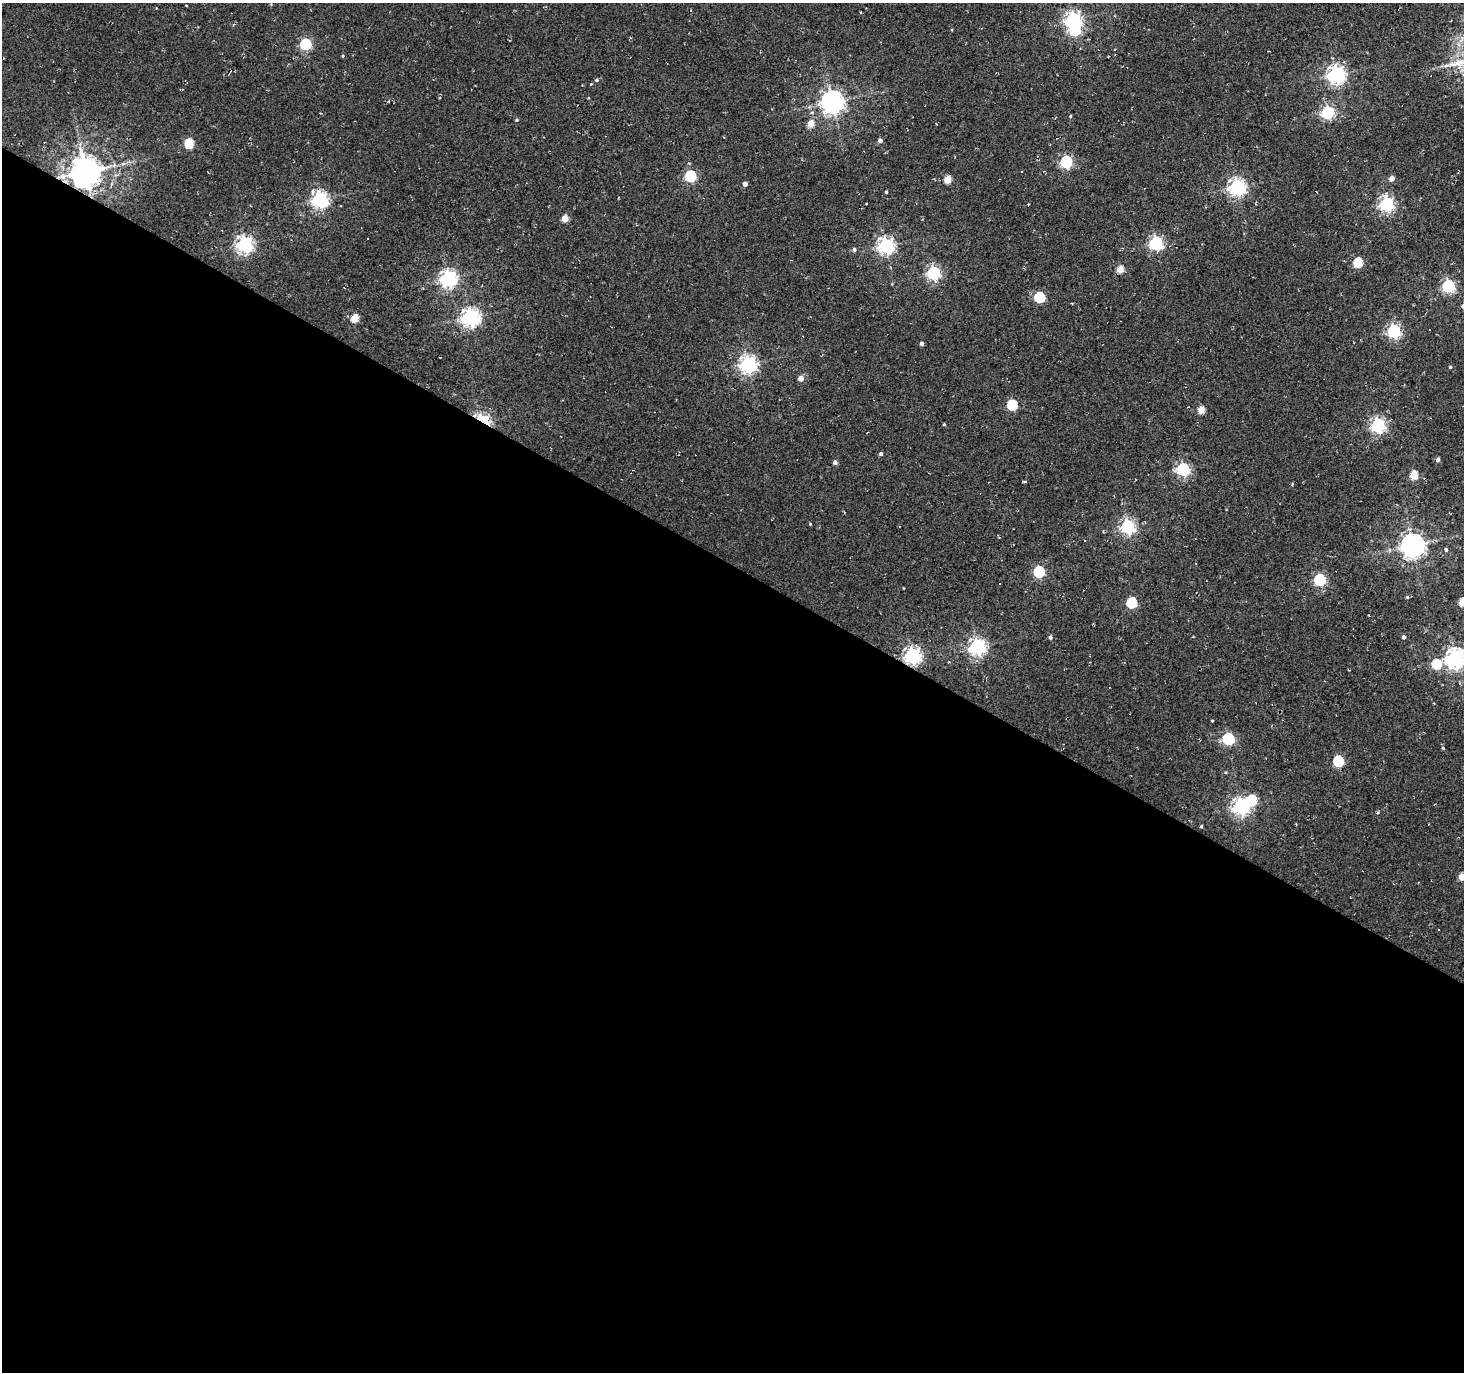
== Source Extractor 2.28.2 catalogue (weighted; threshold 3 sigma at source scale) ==
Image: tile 14 of 4 x 4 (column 2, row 4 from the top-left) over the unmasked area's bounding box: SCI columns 1463-2924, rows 191-1560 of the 5853 x 5930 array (HDU 1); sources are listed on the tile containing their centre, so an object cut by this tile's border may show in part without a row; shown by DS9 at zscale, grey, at full resolution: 1 PNG px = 1 image px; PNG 1466 x 1374 px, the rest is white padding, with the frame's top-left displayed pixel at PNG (2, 3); no overlay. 59% of this frame is shown black and not used: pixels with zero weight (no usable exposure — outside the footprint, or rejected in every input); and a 3 px margin inside the footprint's outer edge (the drizzle kernel's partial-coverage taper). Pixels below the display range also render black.
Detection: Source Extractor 2.28.2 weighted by HDU 2 'WHT'; one run over the whole footprint, this tile lists its part. Background 0.0019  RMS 0.0051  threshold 0.0231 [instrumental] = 3 sigma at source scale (4.5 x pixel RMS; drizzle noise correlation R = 1.50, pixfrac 1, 0.0396/0.0396 arcsec/px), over >= 5 px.
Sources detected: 96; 2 inside a brighter object's white glare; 14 cosmic-ray / hot-pixel residue — not listed; the other 80 listed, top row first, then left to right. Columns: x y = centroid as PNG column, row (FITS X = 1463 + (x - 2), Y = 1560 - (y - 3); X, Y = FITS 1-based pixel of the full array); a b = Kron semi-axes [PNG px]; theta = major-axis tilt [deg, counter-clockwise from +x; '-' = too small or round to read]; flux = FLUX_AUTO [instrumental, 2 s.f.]
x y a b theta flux
186 5 4 2 - 0.32
1073 20 6 6 - 180
305 44 5 5 - 54
343 56 4 3 - 0.58
1336 74 7 6 - 210
596 80 5 4 - 0.89
591 84 3 3 - 0.35
833 102 7 7 - 420
1328 112 6 5 - 79
1070 116 4 3 - 0.6
517 120 4 3 - 0.65
811 124 5 4 - 10
880 140 4 4 - 2
189 143 5 5 - 27
1066 162 6 5 - 69
123 164 7 4 19 1.1
86 171 9 9 - 1000
690 176 6 5 - 52
1392 178 4 4 - 3.7
947 180 5 4 - 13
745 184 4 4 - 2.7
1237 187 6 6 - 200
886 192 3 3 - 0.6
320 199 6 6 - 180
1387 204 6 6 - 130
341 206 3 2 - 0.35
565 219 4 4 - 9
1156 243 6 6 - 110
245 244 6 6 - 180
886 246 6 6 - 180
854 249 5 5 - 1.2
1358 262 5 5 - 28
1120 269 5 4 - 11
934 273 6 6 - 95
448 278 6 6 - 180
1448 286 6 5 - 80
1039 297 5 5 - 38
471 317 7 7 - 220
355 318 5 5 - 16
1394 331 6 5 - 110
921 344 4 4 - 1.3
748 364 7 6 - 210
1450 367 5 4 - 0.67
801 378 4 4 - 5.2
1012 405 5 5 - 33
1201 410 5 4 - 11
483 420 11 6 -31 65
944 424 4 3 - 0.55
1378 425 6 6 - 130
561 436 3 2 - 0.53
880 454 4 4 - 1.3
1438 460 4 4 - 1.8
835 462 4 4 - 2.1
1183 469 6 6 - 91
1414 475 5 5 - 16
1025 482 4 3 - 0.65
810 524 3 3 - 0.41
899 526 3 2 - 0.43
1128 527 6 6 - 130
1084 540 3 2 - 0.31
1413 545 8 7 - 490
1446 550 5 4 - 1
1039 572 6 5 - 53
1320 580 6 5 - 65
1407 597 4 4 - 0.48
1462 602 5 5 - 15
1131 603 5 5 - 39
1050 637 4 4 - 1.3
1404 637 4 4 - 1.4
977 647 6 6 - 190
912 656 7 6 - 170
1456 658 7 7 - 290
1436 664 6 5 - 24
1212 721 3 3 - 0.46
1228 739 6 5 - 68
1338 761 6 5 - 39
1241 807 7 6 - 190
1378 813 3 3 - 0.98
1201 826 3 3 - 0.67
1462 877 5 4 - 7.3
Overlapping masked pixels (flux is a lower limit): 3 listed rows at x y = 86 171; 483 420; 912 656
Isophote crosses this tile's border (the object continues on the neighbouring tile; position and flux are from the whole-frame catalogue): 3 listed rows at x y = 1462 602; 1456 658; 1462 877